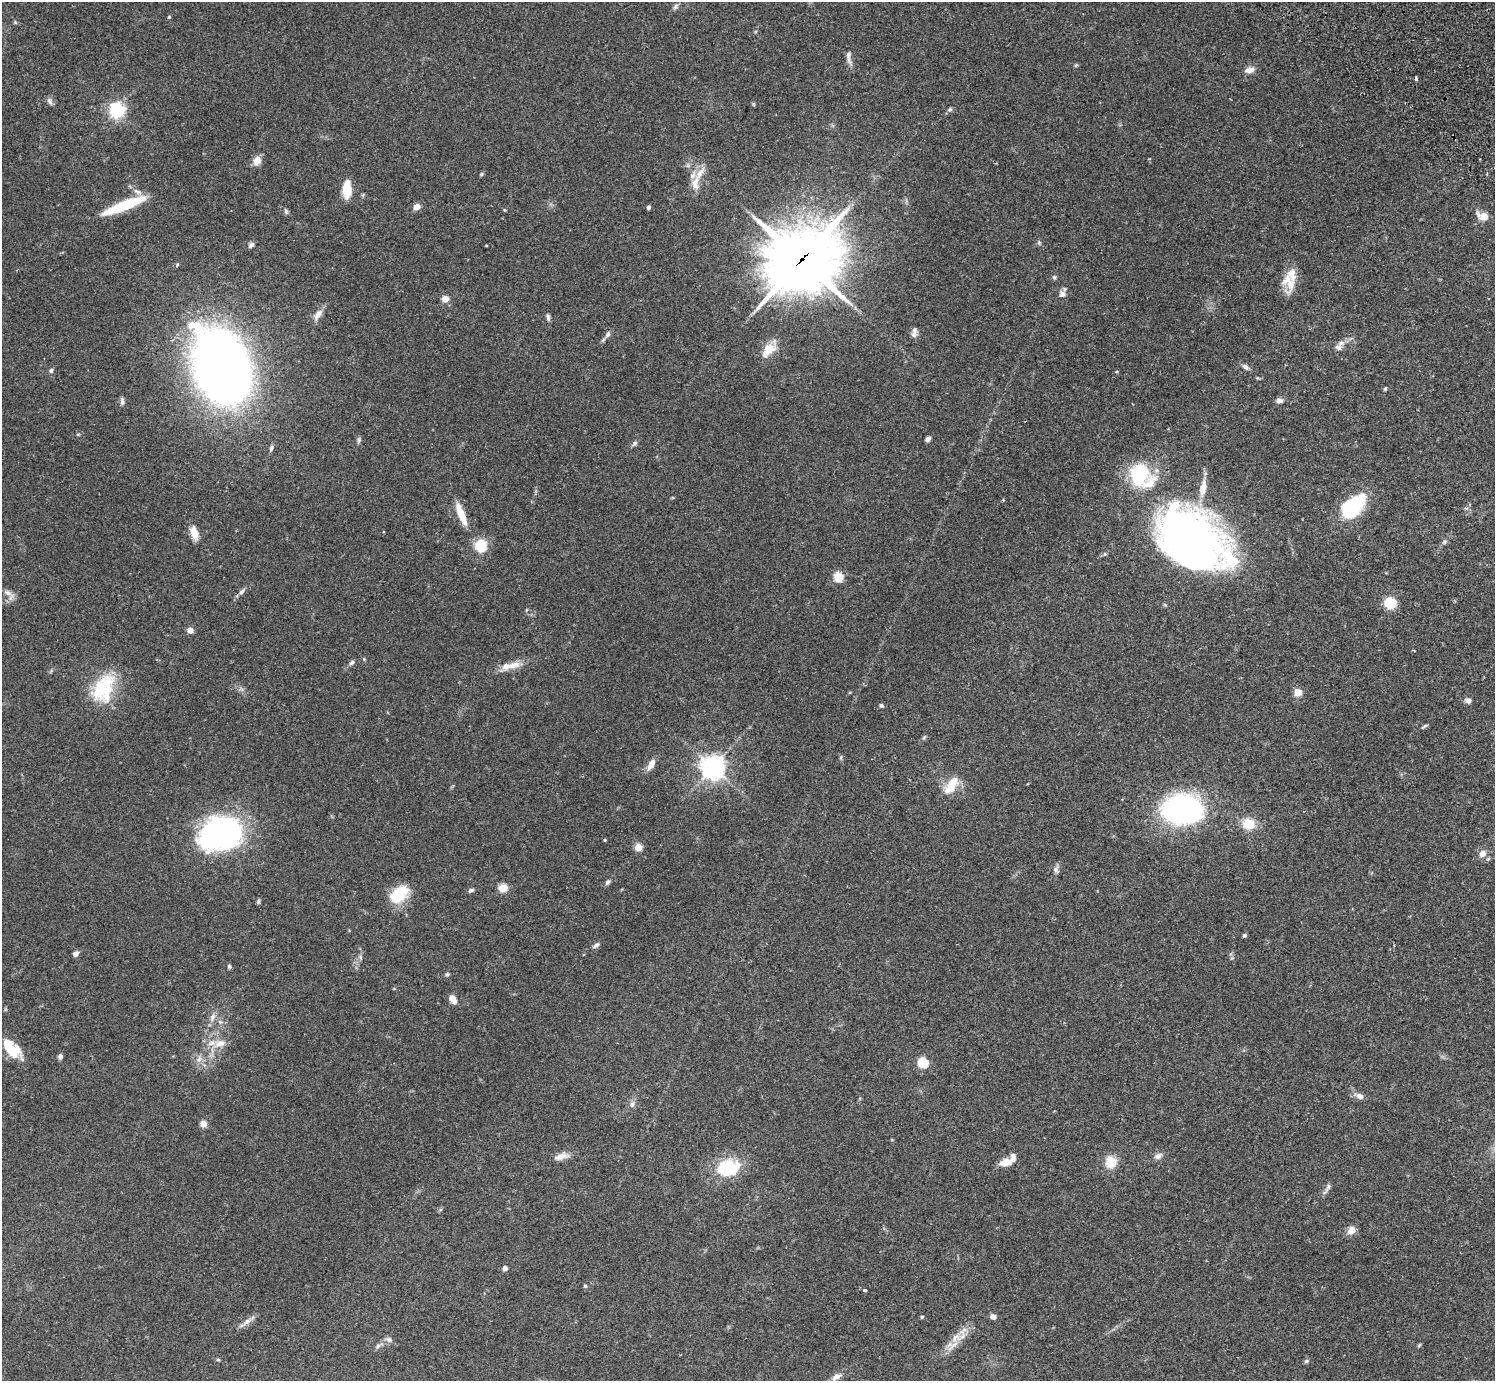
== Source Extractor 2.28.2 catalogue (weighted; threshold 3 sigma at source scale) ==
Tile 10 of 4 x 4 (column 2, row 3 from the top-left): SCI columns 1539-3031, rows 1727-3105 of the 6060 x 6070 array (HDU 1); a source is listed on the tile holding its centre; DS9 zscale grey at full resolution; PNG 1497 x 1383 px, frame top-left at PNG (2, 2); no overlay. Shown black and unused: <1% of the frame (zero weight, under 2 of 3 exposures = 3% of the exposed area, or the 3 px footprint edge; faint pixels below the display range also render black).
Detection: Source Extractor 2.28.2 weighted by HDU 2 'WHT'; one run over the whole footprint, this tile lists its part. Background 0.108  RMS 0.0064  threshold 0.0288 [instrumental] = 3 sigma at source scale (4.5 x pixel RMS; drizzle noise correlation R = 1.50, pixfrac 1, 0.05/0.05 arcsec/px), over >= 5 px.
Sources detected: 132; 4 inside a brighter object's white glare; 1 cosmic-ray / hot-pixel residue — not listed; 8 inside a brighter listed object's ellipse — not listed separately; the other 119 listed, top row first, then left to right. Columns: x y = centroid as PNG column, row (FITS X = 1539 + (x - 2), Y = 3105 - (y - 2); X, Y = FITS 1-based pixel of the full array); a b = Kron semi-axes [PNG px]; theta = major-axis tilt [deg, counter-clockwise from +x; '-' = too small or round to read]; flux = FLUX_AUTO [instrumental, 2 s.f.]
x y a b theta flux
675 7 10 5 61 1.5
169 17 4 4 - 0.83
15 22 5 5 - 0.76
848 54 8 7 - 2.3
1076 65 6 4 43 0.76
1249 70 13 8 11 3.8
50 101 10 6 -72 2
753 104 6 4 -71 0.65
950 109 6 5 - 1.1
117 110 6 6 - 190
257 160 11 8 70 5.4
481 174 5 4 - 0.87
695 183 23 10 81 8.2
347 189 20 9 88 12
137 191 14 5 -26 3.4
124 205 47 9 22 32
417 207 6 5 - 5.5
648 208 4 3 - 4
286 211 7 5 -76 1.3
1484 216 7 5 -19 14
1039 242 6 5 - 1.1
251 245 8 6 45 1.8
486 245 3 2 - 0.48
801 260 29 25 29 3100
1054 277 6 5 - 1
1289 282 28 17 -81 12
1062 294 9 8 - 3.1
445 299 5 4 - 13
318 314 16 8 52 4.6
548 317 10 5 -85 1.6
914 330 11 8 -86 2.7
608 334 9 6 58 2.1
1341 343 10 7 23 3
769 349 24 11 48 11
221 367 85 53 -70 480
1246 367 10 6 -33 2.1
51 370 6 6 - 1.5
1385 389 6 4 74 0.82
122 401 10 5 -89 1.7
1279 401 8 6 -3 2.8
928 439 5 4 - 2.3
359 440 9 5 77 1.3
635 443 8 6 47 1.5
271 448 9 5 72 1.7
1139 474 27 26 - 38
1203 488 26 9 79 9.2
1351 510 29 19 54 41
461 514 31 8 -68 12
194 533 16 8 -71 7
1188 536 76 49 -22 340
1444 542 8 5 60 1.5
481 546 14 13 - 16
838 577 5 5 - 37
242 591 11 6 46 2.2
9 594 20 8 -51 4
1390 603 10 9 - 17
190 630 4 4 - 9.7
364 659 4 4 - 0.6
352 662 8 5 49 1.4
513 665 28 9 18 8.6
102 687 43 21 52 32
1298 692 5 5 - 18
1468 700 9 7 -20 2.3
881 706 5 5 - 1.5
1425 726 8 4 28 1.1
924 737 6 5 - 0.94
841 757 6 4 72 0.81
651 764 15 7 61 5
713 767 8 8 - 480
951 785 22 11 54 13
1182 810 30 21 -1 190
1248 824 16 14 -6 11
222 831 38 26 1 150
605 840 4 3 - 0.62
638 847 5 5 - 19
1482 853 8 7 - 4.3
1056 869 11 7 84 2.3
608 882 9 5 50 1.5
503 888 5 5 - 29
471 890 7 5 25 1.4
399 895 22 14 43 23
258 901 6 5 - 1
1244 935 4 3 - 1.6
596 945 12 5 34 1.9
76 954 5 5 - 3.6
360 957 6 6 - 1.4
229 966 6 5 - 1
447 974 6 5 - 0.98
453 999 8 6 -55 6.1
212 1017 13 7 69 3.6
220 1022 8 6 -21 1.9
220 1043 19 9 19 7.7
9 1045 29 13 -41 15
60 1057 6 5 - 1.8
199 1059 11 6 74 3
923 1063 5 5 - 46
1360 1096 8 6 -23 3.3
632 1104 10 7 81 2.4
203 1124 4 4 - 14
561 1156 19 8 14 5.3
1158 1156 10 7 27 2.9
1111 1162 12 11 - 12
1006 1163 16 8 10 7.1
728 1169 25 22 -6 28
1328 1187 10 6 60 2.1
1351 1230 11 9 56 4.7
505 1268 5 5 - 2.3
585 1286 5 5 - 0.89
865 1290 4 3 - 1.3
922 1317 5 4 - 0.69
993 1317 7 6 - 2.5
246 1322 23 5 38 3.8
956 1338 31 12 44 11
389 1339 10 7 -19 2.2
1419 1345 7 3 53 0.71
378 1346 9 5 50 1.7
218 1360 6 4 -1 0.74
1306 1361 7 5 17 1.2
836 1377 14 7 32 4
Overlapping masked pixels (flux is a lower limit): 1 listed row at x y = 801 260